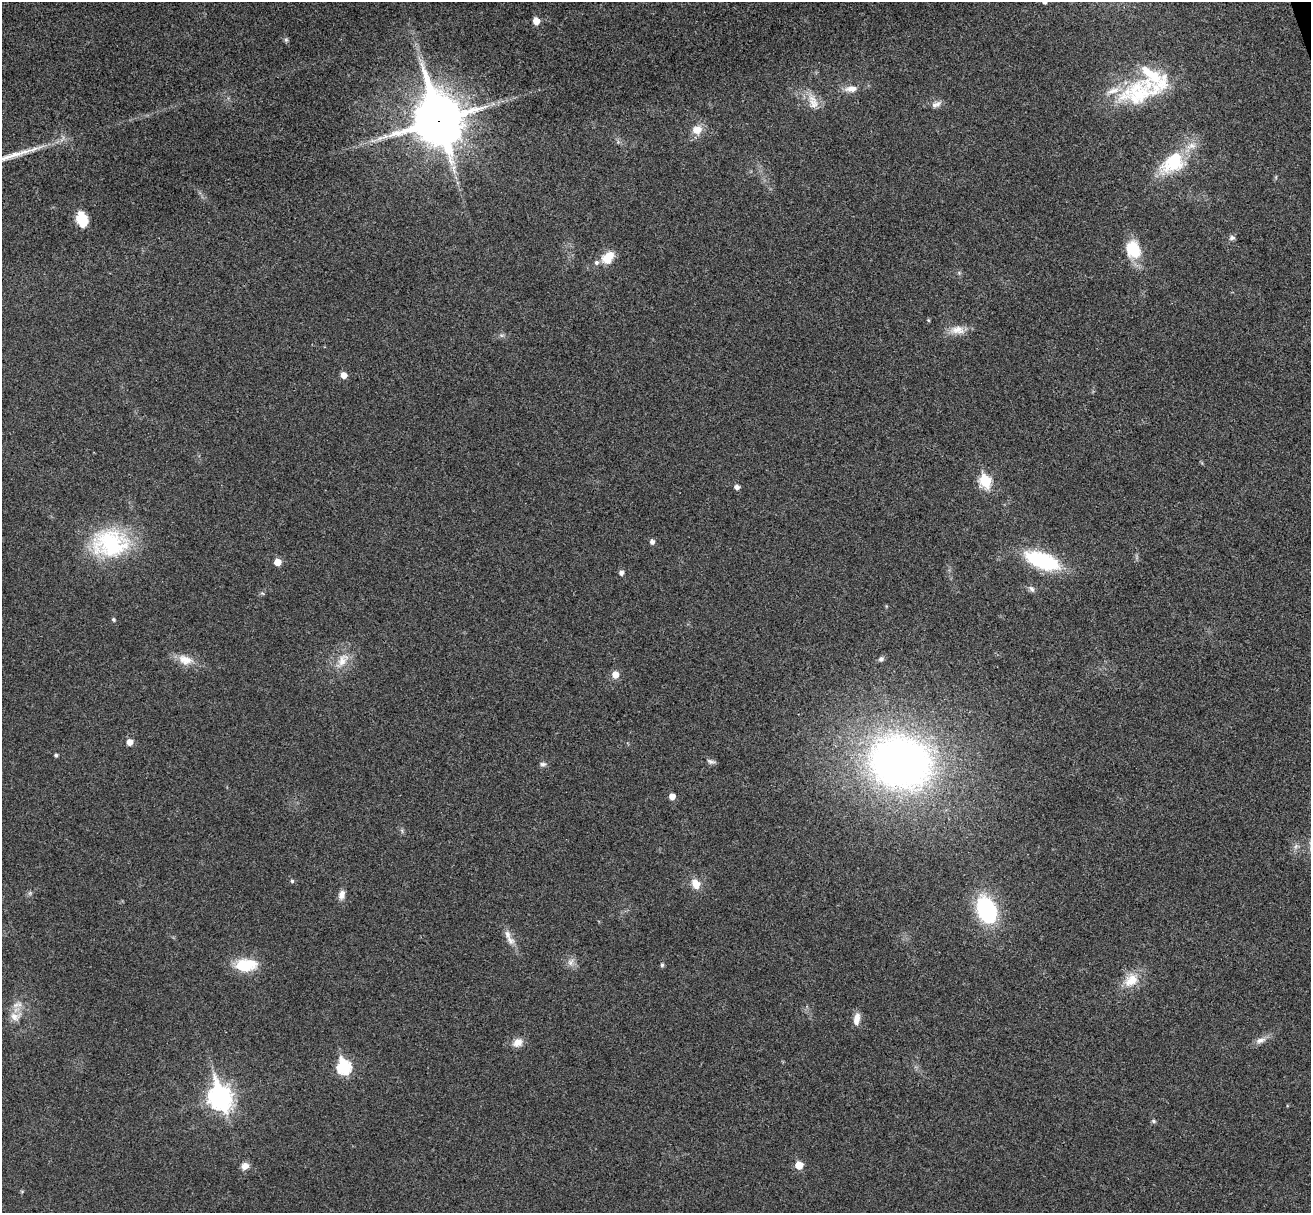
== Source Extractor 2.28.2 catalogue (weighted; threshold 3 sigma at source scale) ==
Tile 10 of 4 x 4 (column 2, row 3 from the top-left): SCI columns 1365-2673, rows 1378-2588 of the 5350 x 5298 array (HDU 1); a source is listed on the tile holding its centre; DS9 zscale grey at full resolution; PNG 1313 x 1215 px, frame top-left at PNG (2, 2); no overlay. Shown black and unused: <1% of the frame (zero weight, under 3 of 4 exposures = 6% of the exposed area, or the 3 px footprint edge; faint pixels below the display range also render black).
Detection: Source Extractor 2.28.2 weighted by HDU 2 'WHT'; one run over the whole footprint, this tile lists its part. Background 0.0396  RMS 0.0052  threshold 0.0234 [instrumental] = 3 sigma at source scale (4.5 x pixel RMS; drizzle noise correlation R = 1.50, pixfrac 1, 0.05/0.05 arcsec/px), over >= 5 px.
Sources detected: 60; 1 long thin detection or spike segment (spike, bleed or trail) — not listed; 5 inside a brighter listed object's ellipse — not listed separately; the other 54 listed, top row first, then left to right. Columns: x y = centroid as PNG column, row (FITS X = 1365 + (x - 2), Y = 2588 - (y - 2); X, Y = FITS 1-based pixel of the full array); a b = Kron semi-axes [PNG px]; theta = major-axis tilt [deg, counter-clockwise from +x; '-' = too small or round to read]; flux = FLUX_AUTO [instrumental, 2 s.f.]
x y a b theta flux
536 21 5 5 - 6.6
286 40 6 5 - 0.91
851 89 16 8 4 4.5
1138 93 51 33 13 39
814 103 17 12 -66 6.1
936 104 14 7 21 2.6
438 120 19 16 -73 2300
697 130 12 10 16 5.9
1175 163 36 21 16 24
82 219 17 11 -75 11
1232 238 8 6 6 1.4
1133 249 23 18 -69 16
608 258 15 11 49 9.4
928 320 4 4 - 0.57
957 330 20 11 -1 6.2
343 375 5 5 - 4.3
985 481 7 6 - 39
737 487 5 4 - 2.3
652 542 5 5 - 2
110 543 48 36 0 50
1042 560 34 14 -20 43
277 562 5 5 - 7.1
621 573 5 5 - 1.9
1032 589 10 6 -52 1.6
113 620 6 5 - 0.76
881 659 8 6 44 1.4
185 660 20 12 -21 7.3
343 660 21 12 57 7.9
615 674 7 6 - 4.3
129 742 5 5 - 4.3
56 755 4 3 - 1.1
711 761 12 5 -14 1.6
901 763 53 44 -17 310
543 764 8 6 -3 1.4
672 796 5 5 - 4.4
292 881 5 4 - 0.83
696 884 13 10 -63 5.3
342 894 11 7 72 3
986 910 25 16 -68 52
508 935 14 8 -78 3.7
570 962 11 8 57 2.8
246 965 27 15 3 15
662 965 5 4 - 1.1
1131 980 21 14 36 9.8
16 1005 10 6 9 2.6
15 1017 14 11 -26 4.6
857 1019 15 7 81 4.1
1260 1040 15 7 17 3.1
518 1043 13 10 30 4.3
344 1067 8 7 - 65
220 1098 11 8 -73 370
1153 1121 6 5 - 0.84
799 1165 5 5 - 10
245 1166 9 8 - 3.3
Overlapping masked pixels (flux is a lower limit): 1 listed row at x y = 438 120